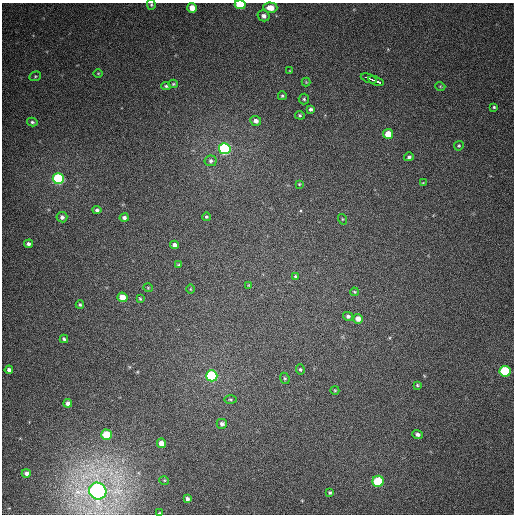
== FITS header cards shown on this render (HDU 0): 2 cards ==
NAXIS1  =                  512
NAXIS2  =                  512

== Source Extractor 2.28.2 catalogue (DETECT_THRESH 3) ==
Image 512 x 512 px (HDU 0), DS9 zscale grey, 1 PNG px = 1 image px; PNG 516 x 516 px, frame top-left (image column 1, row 512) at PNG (2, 3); each listed source drawn as its Kron ellipse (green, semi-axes under 4 px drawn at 4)
Background 370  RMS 8.9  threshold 26.6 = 3 sigma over >= 5 px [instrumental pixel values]
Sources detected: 68; all 68 listed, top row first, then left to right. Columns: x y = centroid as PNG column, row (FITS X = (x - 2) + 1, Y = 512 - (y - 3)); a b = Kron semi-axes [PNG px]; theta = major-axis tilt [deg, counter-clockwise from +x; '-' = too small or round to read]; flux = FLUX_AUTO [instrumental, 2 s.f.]
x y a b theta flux
151 5 5 4 - 740
240 5 5 4 - 24000
192 8 5 4 - 6700
270 8 7 5 -2 7300
264 16 6 5 - 2300
290 71 3 3 - 500
98 73 5 3 - 490
35 76 6 4 21 800
369 78 8 3 -20 16000
376 81 8 2 -19 14000
306 82 4 4 - 520
173 84 4 4 - 690
166 86 5 4 - 850
440 86 5 3 - 520
282 96 4 4 - 840
304 99 5 5 - 900
494 107 3 3 - 650
311 109 4 3 - 1200
300 115 5 4 - 690
256 121 5 5 - 2300
32 122 5 4 - 1000
388 134 5 5 - 9900
459 146 5 4 - 690
225 149 6 5 - 120000
409 157 5 4 - 1200
211 161 6 5 - 1500
58 179 6 5 - 84000
423 183 4 2 - 450
299 184 4 3 - 500
97 210 4 4 - 1200
62 217 5 5 - 1800
124 217 4 4 - 1600
206 217 4 4 - 740
342 219 5 3 - 540
29 244 4 4 - 1600
174 245 4 4 - 2500
178 265 3 3 - 560
296 276 4 3 - 1000
249 285 3 3 - 440
148 288 5 3 - 470
190 289 5 3 - 490
354 292 4 3 - 630
122 297 5 4 - 7900
140 299 3 3 - 570
80 305 4 3 - 810
348 316 5 4 - 1400
358 319 5 5 - 3700
64 339 4 3 - 1100
9 370 4 4 - 1900
300 370 5 4 - 840
505 371 5 5 - 56000
212 376 5 5 - 86000
285 378 6 4 -68 890
417 385 3 3 - 620
335 390 4 4 - 610
230 399 6 3 -1 670
68 403 4 4 - 2900
222 424 5 5 - 1800
418 434 5 4 - 1700
106 435 5 5 - 21000
161 443 5 4 - 4800
26 473 4 4 - 2100
164 480 5 3 - 480
378 481 5 5 - 40000
98 491 9 8 - 520000
330 493 4 4 - 930
187 499 4 3 - 1500
159 513 2 2 - 490
At the frame edge (FLAGS 8, measured only in part): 3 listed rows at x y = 151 5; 240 5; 159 513